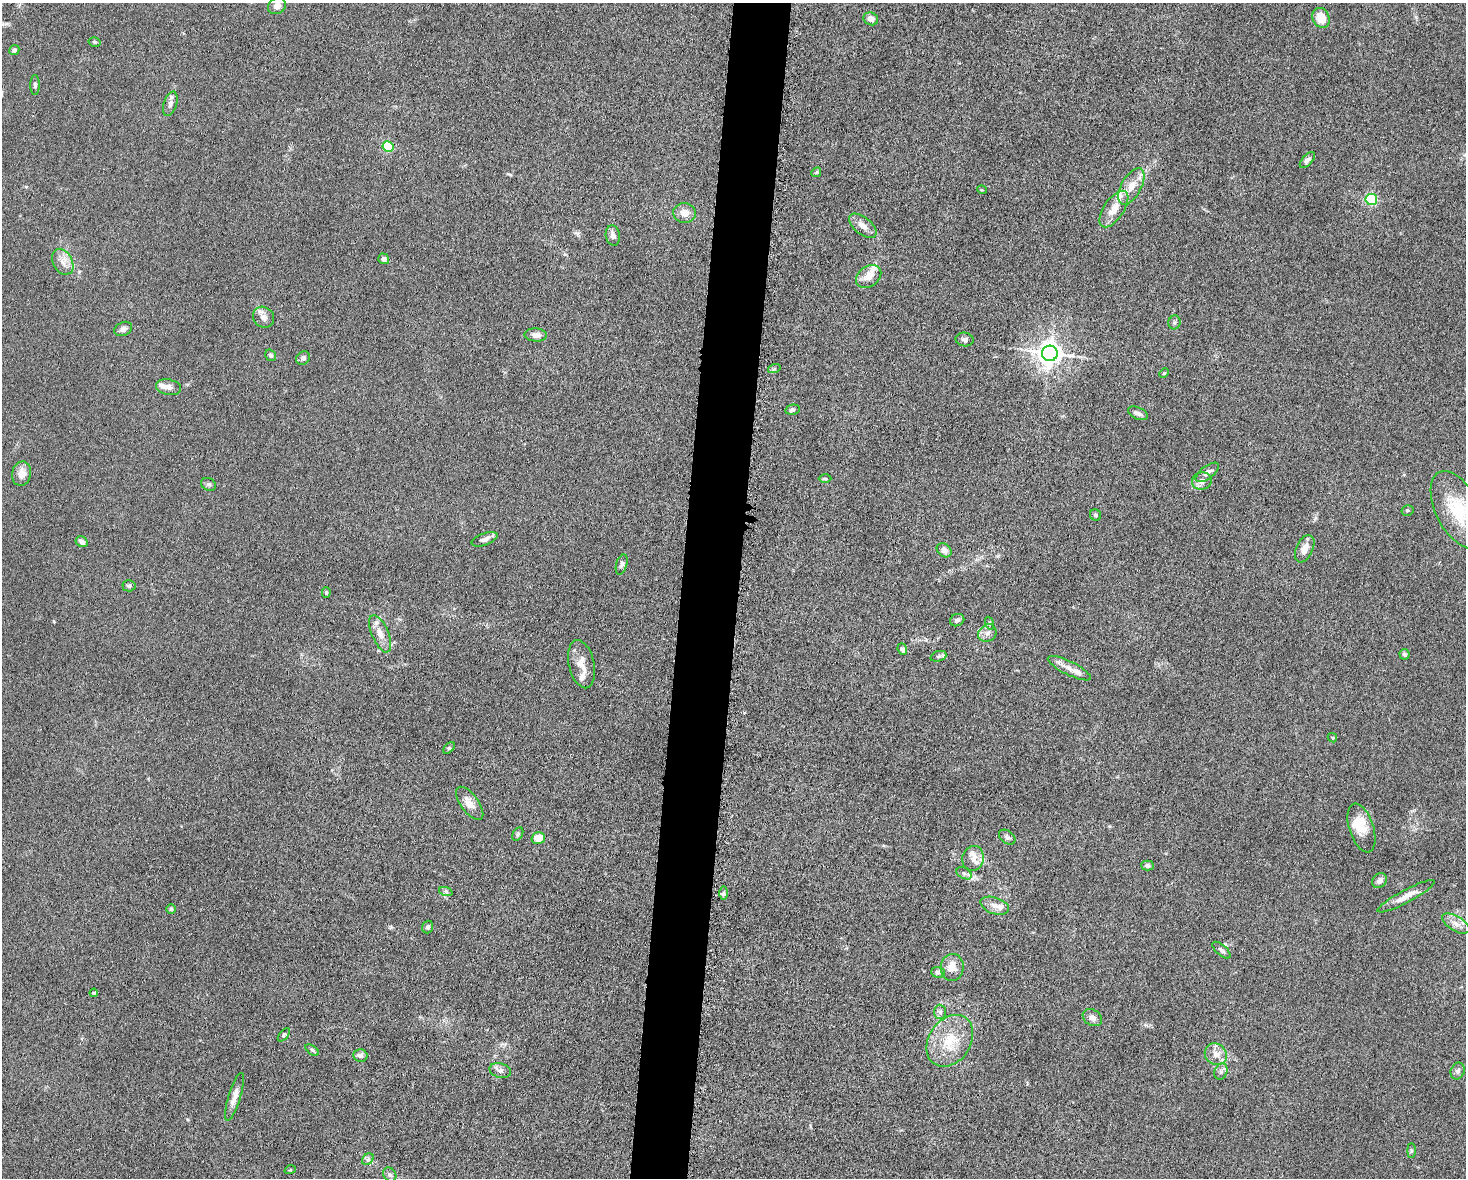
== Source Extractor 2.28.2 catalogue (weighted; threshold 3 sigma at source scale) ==
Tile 5 of 3 x 4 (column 2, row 2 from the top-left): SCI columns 1693-3156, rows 2360-3535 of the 4746 x 4720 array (HDU 1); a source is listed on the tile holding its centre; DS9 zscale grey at full resolution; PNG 1468 x 1180 px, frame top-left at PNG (2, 3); each listed source drawn as its Kron ellipse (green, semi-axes under 4 px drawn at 4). Shown black and unused: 4% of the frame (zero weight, under 5 of 10 exposures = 2% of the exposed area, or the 3 px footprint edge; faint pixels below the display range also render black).
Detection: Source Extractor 2.28.2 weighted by HDU 2 'WHT'; one run over the whole footprint, this tile lists its part. Background 0.023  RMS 0.0021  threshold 0.00866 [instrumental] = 3 sigma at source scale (4.09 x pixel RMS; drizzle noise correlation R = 1.36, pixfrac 0.8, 0.05/0.05 arcsec/px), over >= 5 px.
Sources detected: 103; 9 inside a brighter listed object's ellipse — not listed separately; the other 94 listed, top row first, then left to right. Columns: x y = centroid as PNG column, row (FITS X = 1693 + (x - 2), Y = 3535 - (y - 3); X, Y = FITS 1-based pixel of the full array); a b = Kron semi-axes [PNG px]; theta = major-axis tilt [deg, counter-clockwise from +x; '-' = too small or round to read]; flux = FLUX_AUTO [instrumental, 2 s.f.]
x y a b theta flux
277 6 9 7 30 1.3
1321 18 10 8 -65 3.8
871 19 7 6 - 1.3
95 42 6 4 -15 0.33
14 50 5 5 - 0.44
35 85 10 4 -90 0.45
170 104 12 6 72 0.8
388 147 5 5 - 12
1307 160 10 5 47 0.63
816 172 5 4 - 0.25
1131 186 20 10 61 2.7
982 190 5 3 - 0.16
1371 199 6 5 - 24
1114 209 21 10 56 2.9
685 213 11 10 - 1.8
863 226 16 8 -38 1.5
613 236 10 7 -79 0.87
384 259 5 5 - 0.65
63 262 14 9 -63 1.7
869 276 14 10 36 2.1
263 317 11 10 - 1.3
1174 322 7 6 - 0.44
123 329 9 6 27 0.74
536 335 11 6 -4 1.5
965 339 9 6 -10 0.59
1050 353 8 7 - 200
271 355 6 5 - 0.44
303 358 7 6 - 0.69
774 369 6 4 18 0.27
1164 373 5 4 - 0.23
168 387 13 7 -12 1.1
792 410 7 5 12 0.51
1138 413 10 6 -24 0.74
1207 472 14 6 37 0.93
21 474 12 9 77 1.8
825 479 6 4 -1 0.26
1202 481 10 8 11 1.1
208 484 8 6 -29 0.48
1407 510 6 5 - 0.32
1458 510 42 21 -63 11
1096 515 6 5 - 0.4
485 539 13 6 20 0.85
82 542 6 5 - 0.71
1305 549 14 8 65 1.7
944 550 8 6 -39 1.1
622 564 10 5 72 0.57
129 586 6 5 - 0.42
326 592 5 4 - 0.29
957 620 7 6 - 0.57
989 623 6 4 -72 0.31
987 633 9 8 - 1
380 634 20 8 -67 2.1
902 649 6 4 -68 0.61
1404 654 5 5 - 0.43
938 656 8 5 19 0.38
581 664 24 12 -77 2.5
1069 668 24 7 -26 1.8
1332 738 5 3 - 0.18
449 748 7 4 44 0.31
470 803 19 9 -53 2
1361 828 25 12 -72 4.3
518 834 7 5 61 0.35
1007 837 9 6 -37 0.57
538 838 7 6 - 2.5
973 858 12 10 77 1.8
1148 866 6 5 - 0.56
964 873 8 5 -30 0.65
1380 881 8 6 40 0.89
446 892 7 4 -19 0.41
724 893 7 4 -90 0.39
1406 896 32 6 28 2.3
995 906 15 8 -19 1.6
171 909 5 5 - 0.31
1456 924 15 7 -30 1.4
428 927 6 5 - 0.45
1221 950 11 5 -42 0.61
952 967 13 11 86 2.4
938 972 7 5 -5 0.48
94 993 4 3 - 0.17
940 1012 7 6 - 0.57
1092 1017 10 8 -31 0.93
284 1035 8 4 50 0.34
950 1041 28 21 56 7.2
312 1050 8 4 -36 0.33
1216 1054 12 10 -42 1.6
360 1055 7 6 - 0.82
500 1070 11 7 -15 0.93
1458 1071 8 6 66 0.62
1221 1072 8 6 70 0.59
234 1097 25 6 73 1.8
1411 1151 7 4 -90 0.31
368 1159 6 5 - 0.44
290 1170 5 3 - 0.2
390 1175 7 6 - 0.47
Isophote crosses this tile's border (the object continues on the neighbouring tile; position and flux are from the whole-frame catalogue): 1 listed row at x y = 1458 510